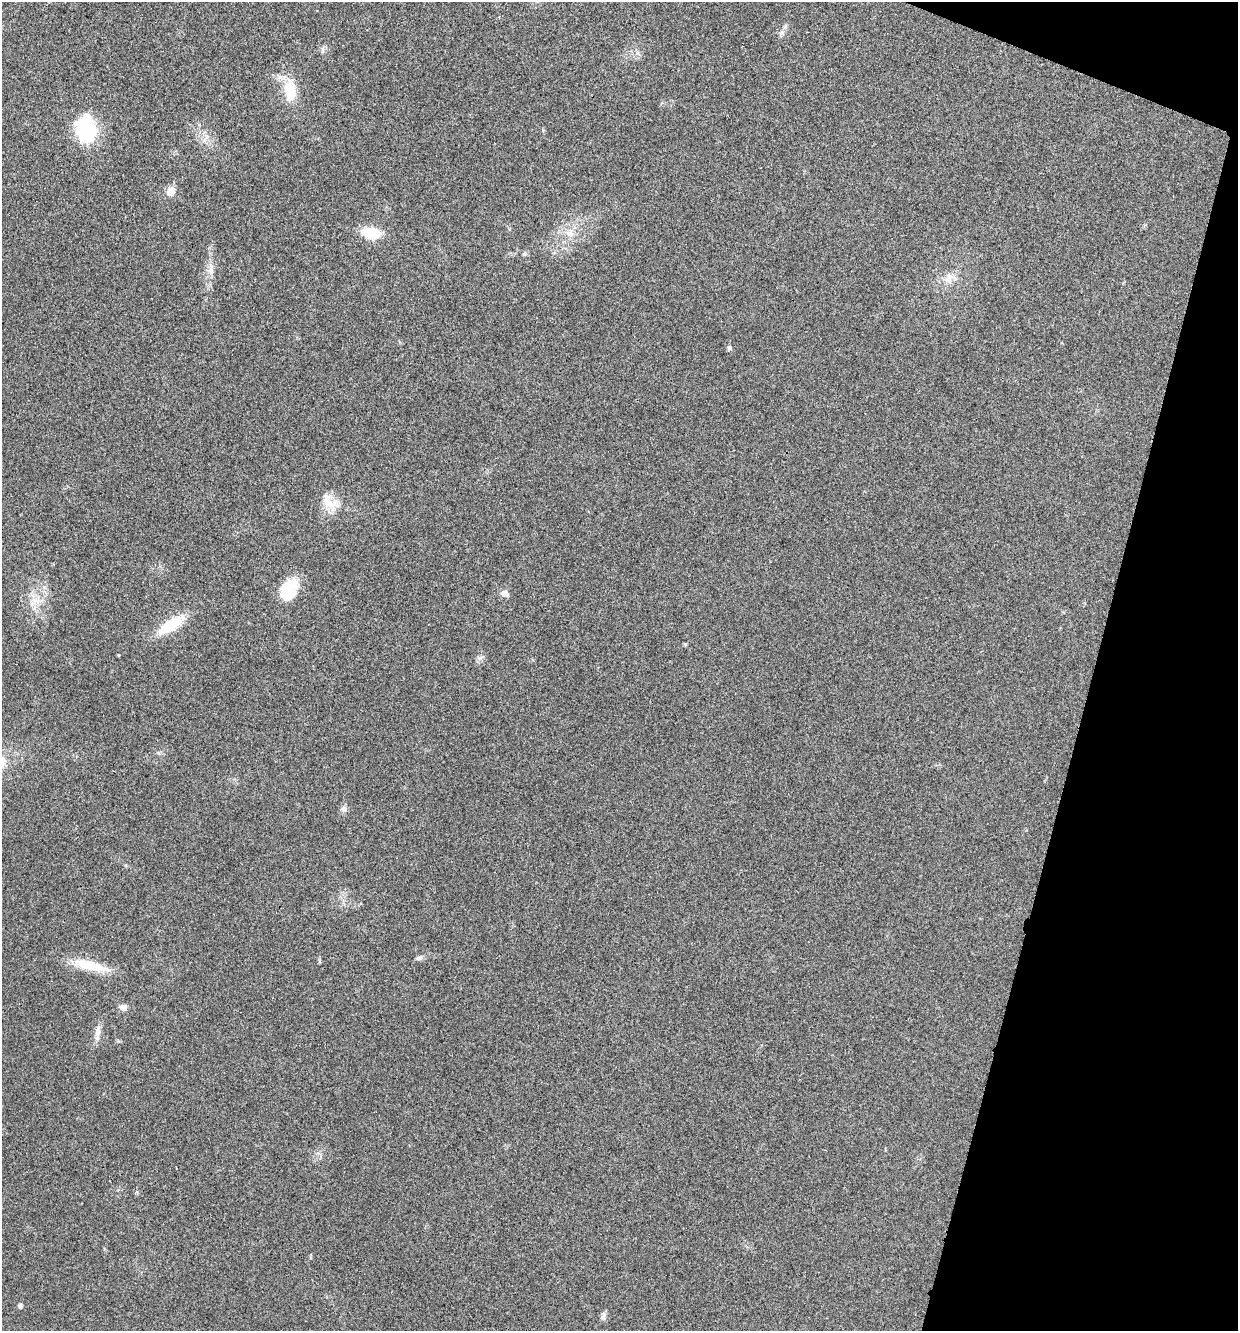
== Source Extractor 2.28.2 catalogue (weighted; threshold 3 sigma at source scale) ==
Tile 8 of 4 x 4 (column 4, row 2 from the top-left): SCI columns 3845-5080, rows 2666-3994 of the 5343 x 5332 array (HDU 1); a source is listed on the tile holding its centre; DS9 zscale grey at full resolution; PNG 1240 x 1333 px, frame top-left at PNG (2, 2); no overlay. Shown black and unused: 13% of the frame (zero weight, under 3 of 4 exposures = <1% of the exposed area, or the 3 px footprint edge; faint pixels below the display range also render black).
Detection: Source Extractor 2.28.2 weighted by HDU 2 'WHT'; one run over the whole footprint, this tile lists its part. Background 0.0283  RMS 0.0061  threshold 0.0274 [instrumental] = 3 sigma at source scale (4.5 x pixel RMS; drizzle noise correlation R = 1.50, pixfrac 1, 0.05/0.05 arcsec/px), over >= 5 px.
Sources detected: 29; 1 inside a brighter object's white glare — not listed; the other 28 listed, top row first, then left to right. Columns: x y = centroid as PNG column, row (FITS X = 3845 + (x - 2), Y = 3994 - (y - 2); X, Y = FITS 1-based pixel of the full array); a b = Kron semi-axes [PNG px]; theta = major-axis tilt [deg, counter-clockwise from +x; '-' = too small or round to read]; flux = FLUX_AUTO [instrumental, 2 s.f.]
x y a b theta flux
785 27 10 5 63 1.6
782 33 8 6 21 1.7
323 49 9 4 90 1.4
290 90 30 16 -86 17
84 132 30 24 -38 32
207 137 8 4 71 1.9
171 191 6 5 - 14
370 233 21 12 -13 18
570 233 12 8 -28 5
524 254 7 5 20 1.2
211 269 20 6 90 4.9
949 278 18 11 46 7
729 348 6 6 - 1.2
329 502 30 16 -48 12
289 590 26 18 66 21
505 593 11 8 -23 2.8
38 600 21 10 0 8.1
171 625 31 11 33 24
685 644 5 4 - 0.78
119 655 3 3 - 0.53
480 658 9 3 31 1.4
344 809 8 8 - 2.6
419 958 9 6 14 1.8
90 966 48 11 -13 17
123 1007 11 8 -16 3
98 1031 19 7 81 4.4
20 1305 5 5 - 1.9
603 1316 11 6 80 2.1